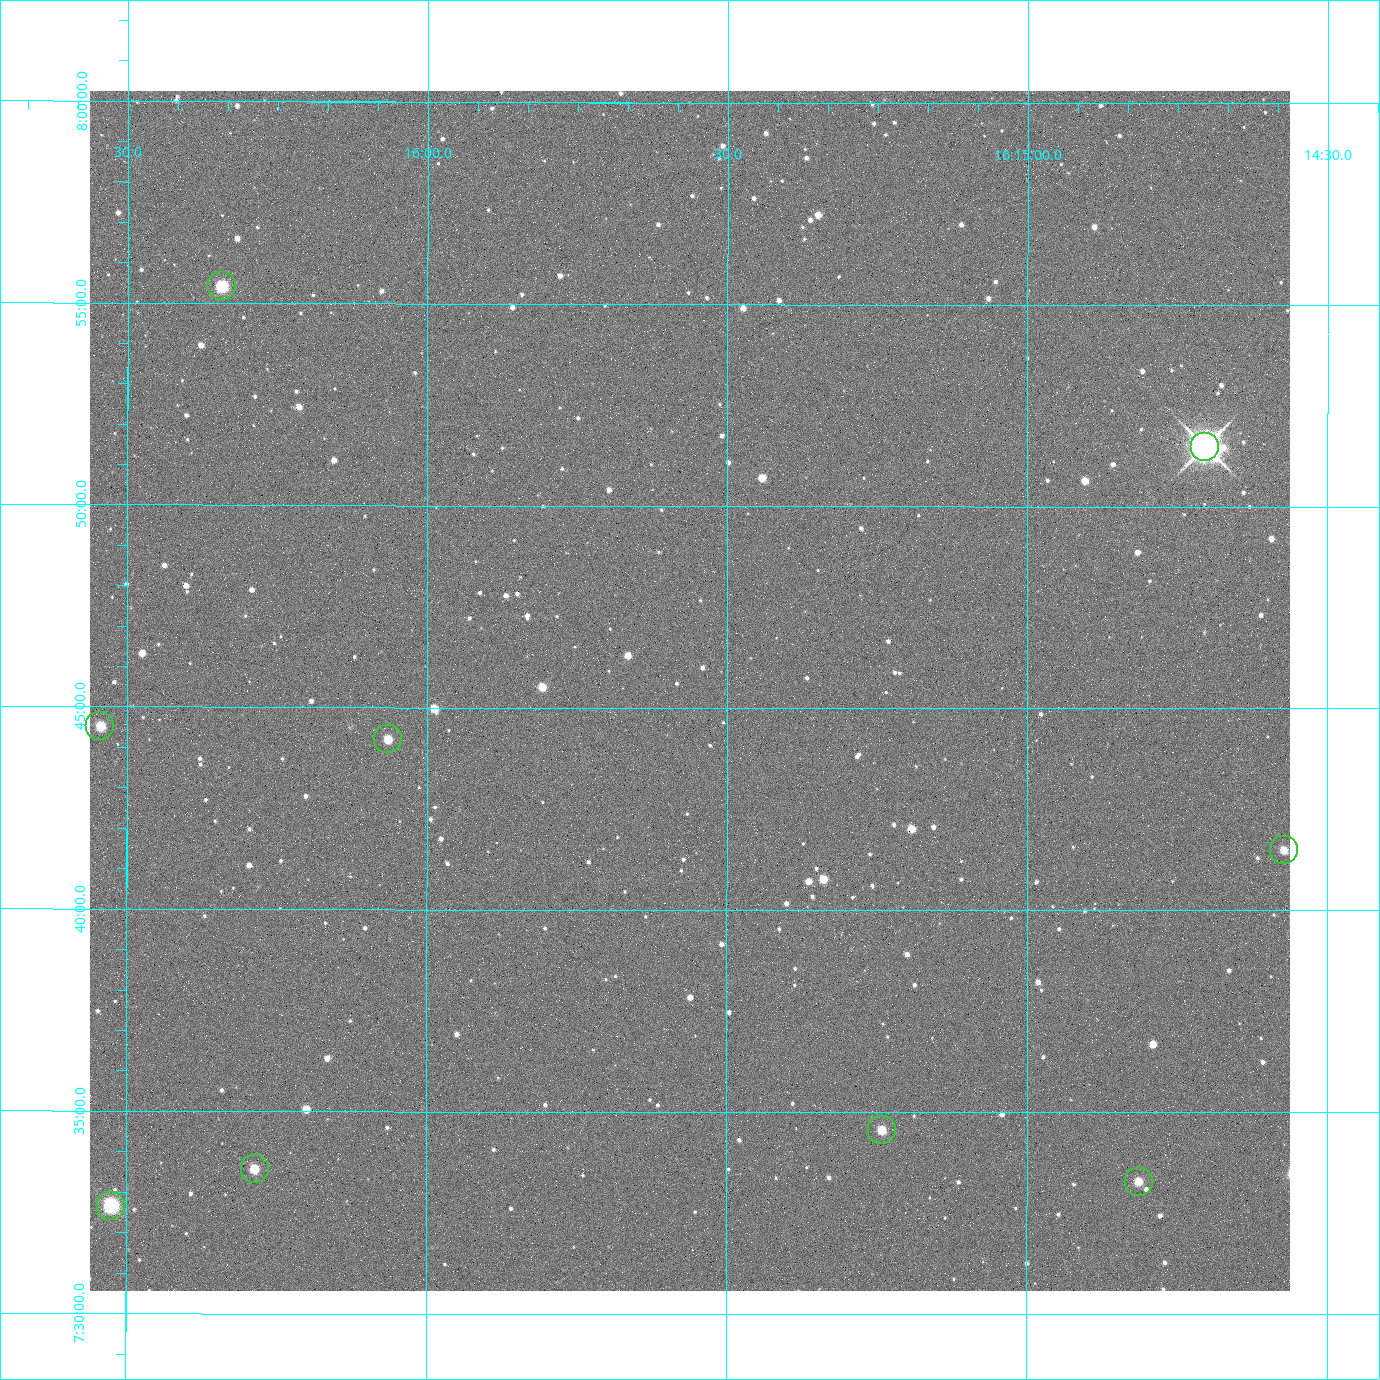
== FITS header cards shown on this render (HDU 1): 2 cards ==
NAXIS1  =                 2400 / Width of image data
NAXIS2  =                 2400 / Height of image data

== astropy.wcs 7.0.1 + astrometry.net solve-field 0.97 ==
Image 2400 x 2400 px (HDU 1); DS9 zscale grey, zoomed out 1/2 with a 90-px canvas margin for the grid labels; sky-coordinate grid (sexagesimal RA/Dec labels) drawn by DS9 from the SOLVED WCS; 9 Tycho-2 reference stars matched to detected sources circled (green)
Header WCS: RA---TAN/DEC--TAN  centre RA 16:15:34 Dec +07:45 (243.89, +7.76 deg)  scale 0.74 arcsec/px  FOV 29.6' x 29.6'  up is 0 deg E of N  parity normal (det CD < 0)
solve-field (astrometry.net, Tycho-2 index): VERIFIED the header's WCS against the Tycho-2 star catalogue (6 matches, 0 conflicts) and refined it, rather than solving blind
Solved WCS: RA---TAN-SIP/DEC--TAN-SIP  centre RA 16:15:34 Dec +07:45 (243.89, +7.76 deg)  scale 0.743 arcsec/px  FOV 29.7' x 29.7'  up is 0 deg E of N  parity normal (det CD < 0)
The solver's refit moves the header's centre by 2.7 arcsec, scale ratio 1.004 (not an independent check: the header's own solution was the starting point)
Tycho-2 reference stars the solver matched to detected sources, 9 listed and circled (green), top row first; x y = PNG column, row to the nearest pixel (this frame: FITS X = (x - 90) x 2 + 1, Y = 2400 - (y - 91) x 2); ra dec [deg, ICRS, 3 dp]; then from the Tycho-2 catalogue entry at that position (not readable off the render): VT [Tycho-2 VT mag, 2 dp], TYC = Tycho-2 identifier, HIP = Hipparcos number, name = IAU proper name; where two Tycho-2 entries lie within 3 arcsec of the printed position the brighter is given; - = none
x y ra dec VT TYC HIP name
222 286 244.086 +7.924 10.10 946-635-1 - -
1205 447 243.676 +7.858 6.72 946-1598-1 79608 -
100 726 244.136 +7.742 11.26 946-889-1 - -
388 740 244.016 +7.737 11.56 946-881-1 - -
1284 850 243.643 +7.692 11.91 946-916-1 - -
882 1130 243.810 +7.576 11.94 946-1047-1 - -
254 1170 244.071 +7.560 11.55 946-984-1 - -
1138 1182 243.703 +7.555 12.21 946-959-1 - -
110 1206 244.131 +7.544 9.21 946-968-1 - -